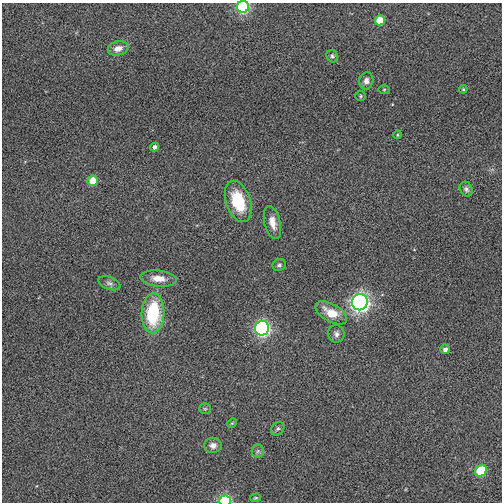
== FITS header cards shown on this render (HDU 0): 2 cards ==
NAXIS1  =                  500
NAXIS2  =                  500

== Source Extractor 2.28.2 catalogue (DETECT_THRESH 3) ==
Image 500 x 500 px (HDU 0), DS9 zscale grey, 1 PNG px = 1 image px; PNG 504 x 504 px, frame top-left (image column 1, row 500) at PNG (2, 3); each listed source drawn as its Kron ellipse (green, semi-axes under 4 px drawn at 4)
Background 0.0155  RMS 0.1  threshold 0.313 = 3 sigma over >= 5 px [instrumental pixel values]
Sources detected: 31; all 31 listed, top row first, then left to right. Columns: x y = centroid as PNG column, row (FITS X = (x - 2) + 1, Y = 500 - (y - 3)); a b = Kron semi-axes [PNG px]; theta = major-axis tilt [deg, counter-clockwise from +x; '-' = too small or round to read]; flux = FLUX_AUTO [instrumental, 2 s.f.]
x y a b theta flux
243 7 6 6 - 680
380 20 5 5 - 140
118 48 10 7 14 58
332 56 6 5 - 14
366 81 9 7 75 34
384 89 5 3 - 6.8
463 89 4 4 - 7.5
361 96 5 5 - 9.5
397 135 4 4 - 7.2
155 147 4 4 - 28
93 181 5 5 - 110
466 189 8 6 -61 21
238 201 21 12 -71 290
272 222 17 8 -76 66
279 265 7 6 - 17
158 278 18 8 -5 81
110 283 11 6 -20 25
360 302 8 7 - 2300
153 313 20 11 88 480
331 313 17 9 -29 130
262 328 7 7 - 1300
336 334 9 8 - 27
445 349 5 4 - 34
205 409 6 5 - 10
232 423 5 4 - 7.6
278 429 7 6 - 16
213 445 9 7 0 40
258 451 6 6 - 17
481 471 6 5 - 230
256 498 5 4 - 9.6
225 501 6 5 - 600
At the frame edge (FLAGS 8, measured only in part): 2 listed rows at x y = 243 7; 225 501